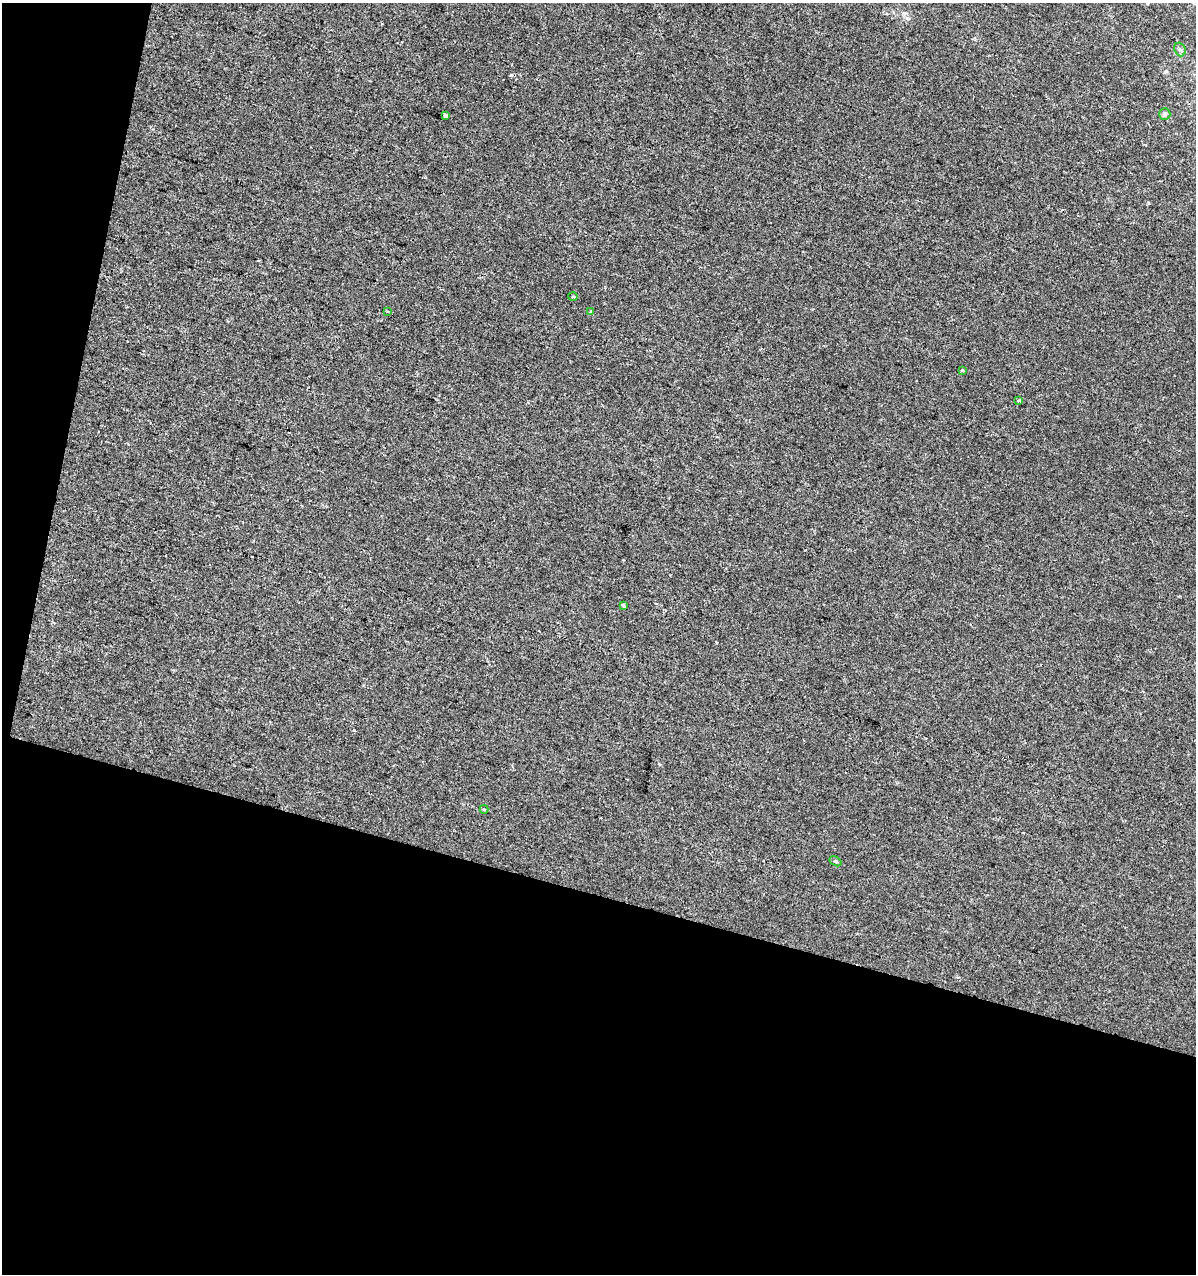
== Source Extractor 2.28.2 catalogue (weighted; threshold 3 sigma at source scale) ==
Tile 3 of 2 x 2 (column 1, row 2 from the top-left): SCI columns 129-1322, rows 1-1272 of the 2629 x 2544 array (HDU 1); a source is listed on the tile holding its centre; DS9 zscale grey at full resolution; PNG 1198 x 1276 px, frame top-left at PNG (2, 3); each listed source drawn as its Kron ellipse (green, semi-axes under 4 px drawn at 4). Shown black and unused: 34% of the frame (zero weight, under 2 of 3 exposures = <1% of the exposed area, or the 3 px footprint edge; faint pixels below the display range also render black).
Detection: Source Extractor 2.28.2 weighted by HDU 2 'WHT'; one run over the whole footprint, this tile lists its part. Background 2.80e-04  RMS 0.0041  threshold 0.0183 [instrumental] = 3 sigma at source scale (4.5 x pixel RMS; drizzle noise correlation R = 1.50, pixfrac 1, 0.0396/0.0396 arcsec/px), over >= 5 px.
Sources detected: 11; all 11 listed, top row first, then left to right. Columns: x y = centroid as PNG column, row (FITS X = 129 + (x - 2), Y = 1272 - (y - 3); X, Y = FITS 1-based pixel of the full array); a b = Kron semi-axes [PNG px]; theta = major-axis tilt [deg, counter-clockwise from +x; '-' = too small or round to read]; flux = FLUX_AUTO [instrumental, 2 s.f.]
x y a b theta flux
1180 49 7 5 -68 0.97
1165 114 6 5 - 0.74
445 115 3 3 - 3.5
573 297 5 3 - 0.47
388 311 3 3 - 0.82
590 311 3 3 - 2.5
963 370 3 3 - 0.85
1018 401 3 3 - 1.3
623 605 3 3 - 1.7
484 809 4 4 - 0.52
835 861 6 4 -31 0.56